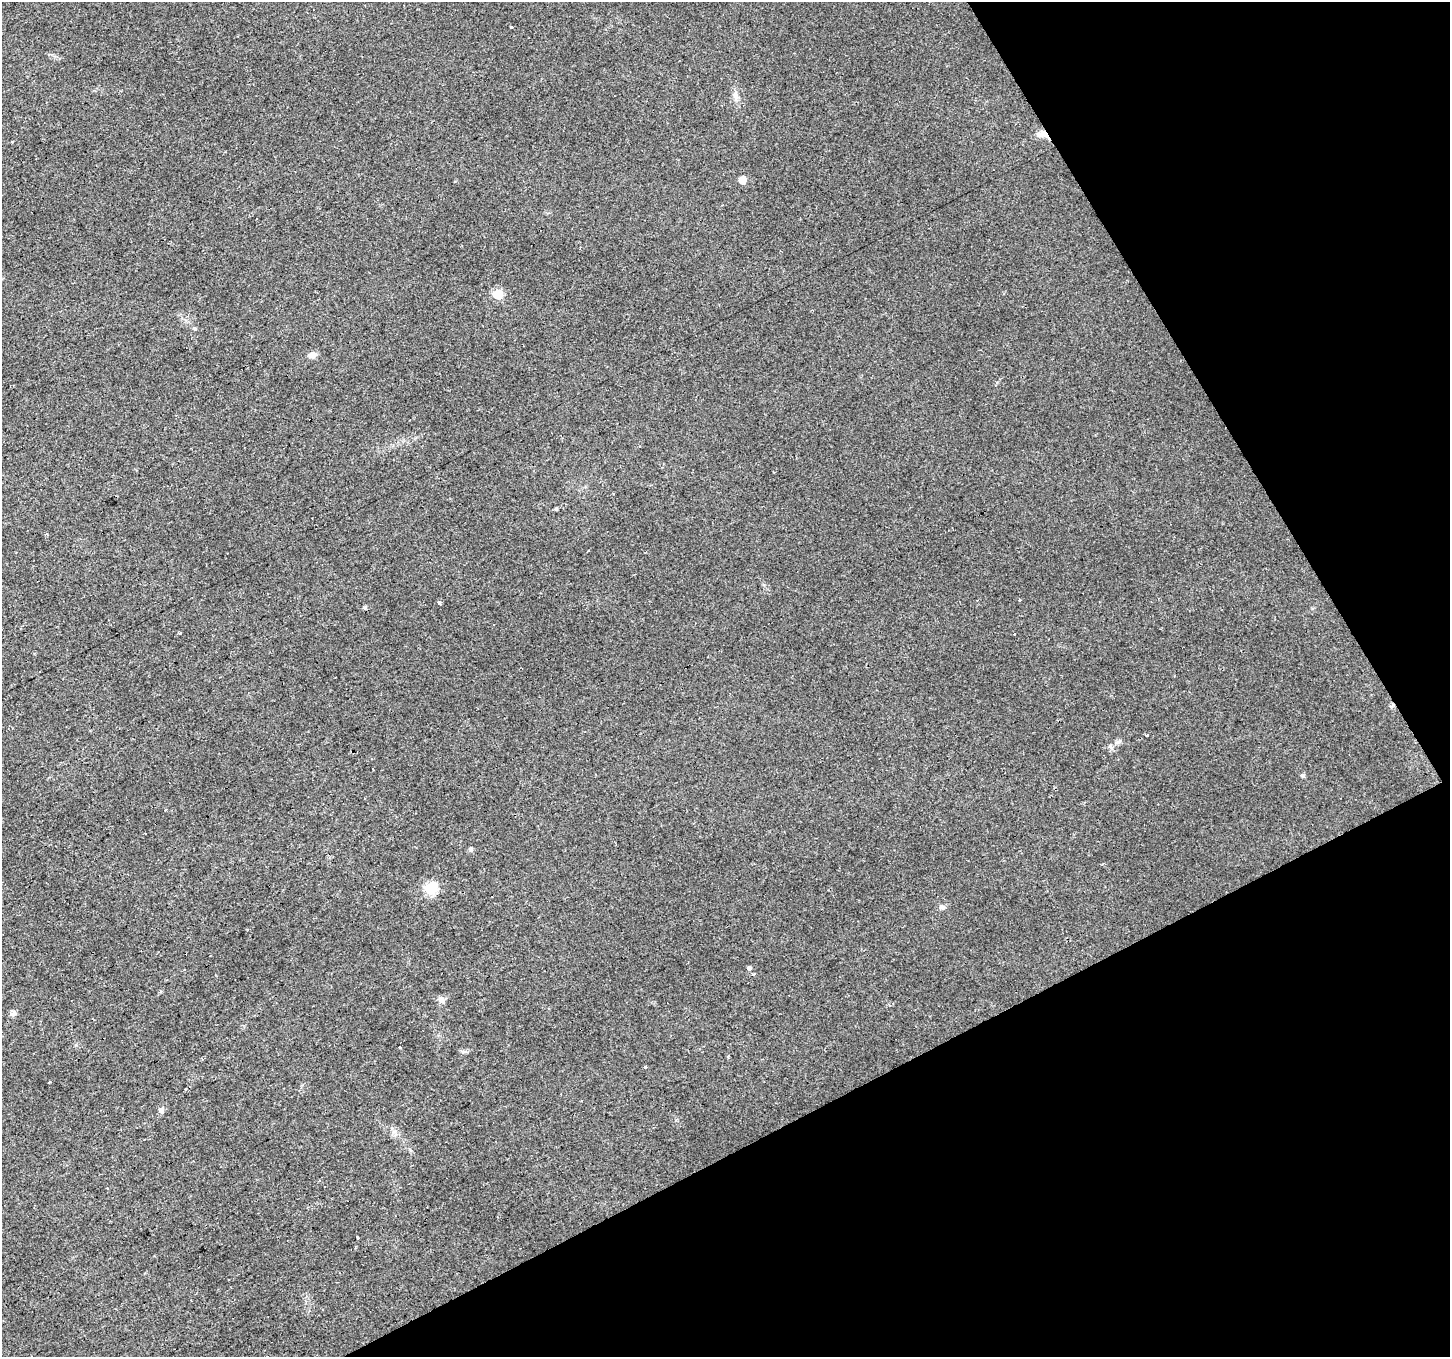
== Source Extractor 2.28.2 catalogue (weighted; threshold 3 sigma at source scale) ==
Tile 12 of 4 x 4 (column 4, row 3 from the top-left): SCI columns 4347-5794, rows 1461-2815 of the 5796 x 5687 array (HDU 1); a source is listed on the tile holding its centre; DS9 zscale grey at full resolution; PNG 1452 x 1359 px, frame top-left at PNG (2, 2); no overlay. Shown black and unused: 26% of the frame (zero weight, under 2 of 3 exposures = <1% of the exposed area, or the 3 px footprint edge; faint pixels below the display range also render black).
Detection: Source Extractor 2.28.2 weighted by HDU 2 'WHT'; one run over the whole footprint, this tile lists its part. Background 0.0148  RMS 0.006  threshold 0.0271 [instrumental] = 3 sigma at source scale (4.5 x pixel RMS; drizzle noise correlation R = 1.50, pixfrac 1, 0.0396/0.0396 arcsec/px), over >= 5 px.
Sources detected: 40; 6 cosmic-ray / hot-pixel residue — not listed; the other 34 listed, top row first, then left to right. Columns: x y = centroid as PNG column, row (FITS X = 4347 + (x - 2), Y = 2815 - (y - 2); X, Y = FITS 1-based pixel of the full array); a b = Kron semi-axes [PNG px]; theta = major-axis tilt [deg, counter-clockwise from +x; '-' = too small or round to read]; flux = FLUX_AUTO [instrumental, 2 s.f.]
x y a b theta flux
511 27 3 3 - 3.1
736 96 12 7 -78 3.2
1042 134 15 9 -4 4.8
742 180 5 5 - 8
498 294 6 6 - 29
194 329 3 3 - 16
312 355 9 6 5 3.8
614 493 2 2 - 0.67
556 509 4 4 - 0.92
47 534 4 3 - 0.99
588 551 2 2 - 0.5
1019 599 3 3 - 2.4
439 603 3 3 - 12
365 607 5 4 - 0.85
180 633 4 3 - 2.5
1146 735 3 3 - 2.4
1118 742 8 5 17 1.5
1110 746 7 4 -46 1.2
1303 775 5 5 - 1.4
166 809 3 3 - 1.2
145 834 3 2 - 0.86
431 889 6 6 - 57
942 907 8 6 -6 1.9
210 955 3 2 - 0.62
749 968 4 4 - 5.6
753 974 3 3 - 2.6
441 1000 10 7 -49 2.8
13 1013 8 7 - 1.9
400 1046 3 3 - 4.7
728 1056 3 3 - 1.4
645 1066 3 3 - 3.2
582 1100 3 3 - 2.5
161 1111 8 6 -65 1.7
357 1237 3 3 - 12
Overlapping masked pixels (flux is a lower limit): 1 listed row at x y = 1042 134
Unlisted compact peaks at least as high as the median listed source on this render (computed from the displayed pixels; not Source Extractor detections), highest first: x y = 471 850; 50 1082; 394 1132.